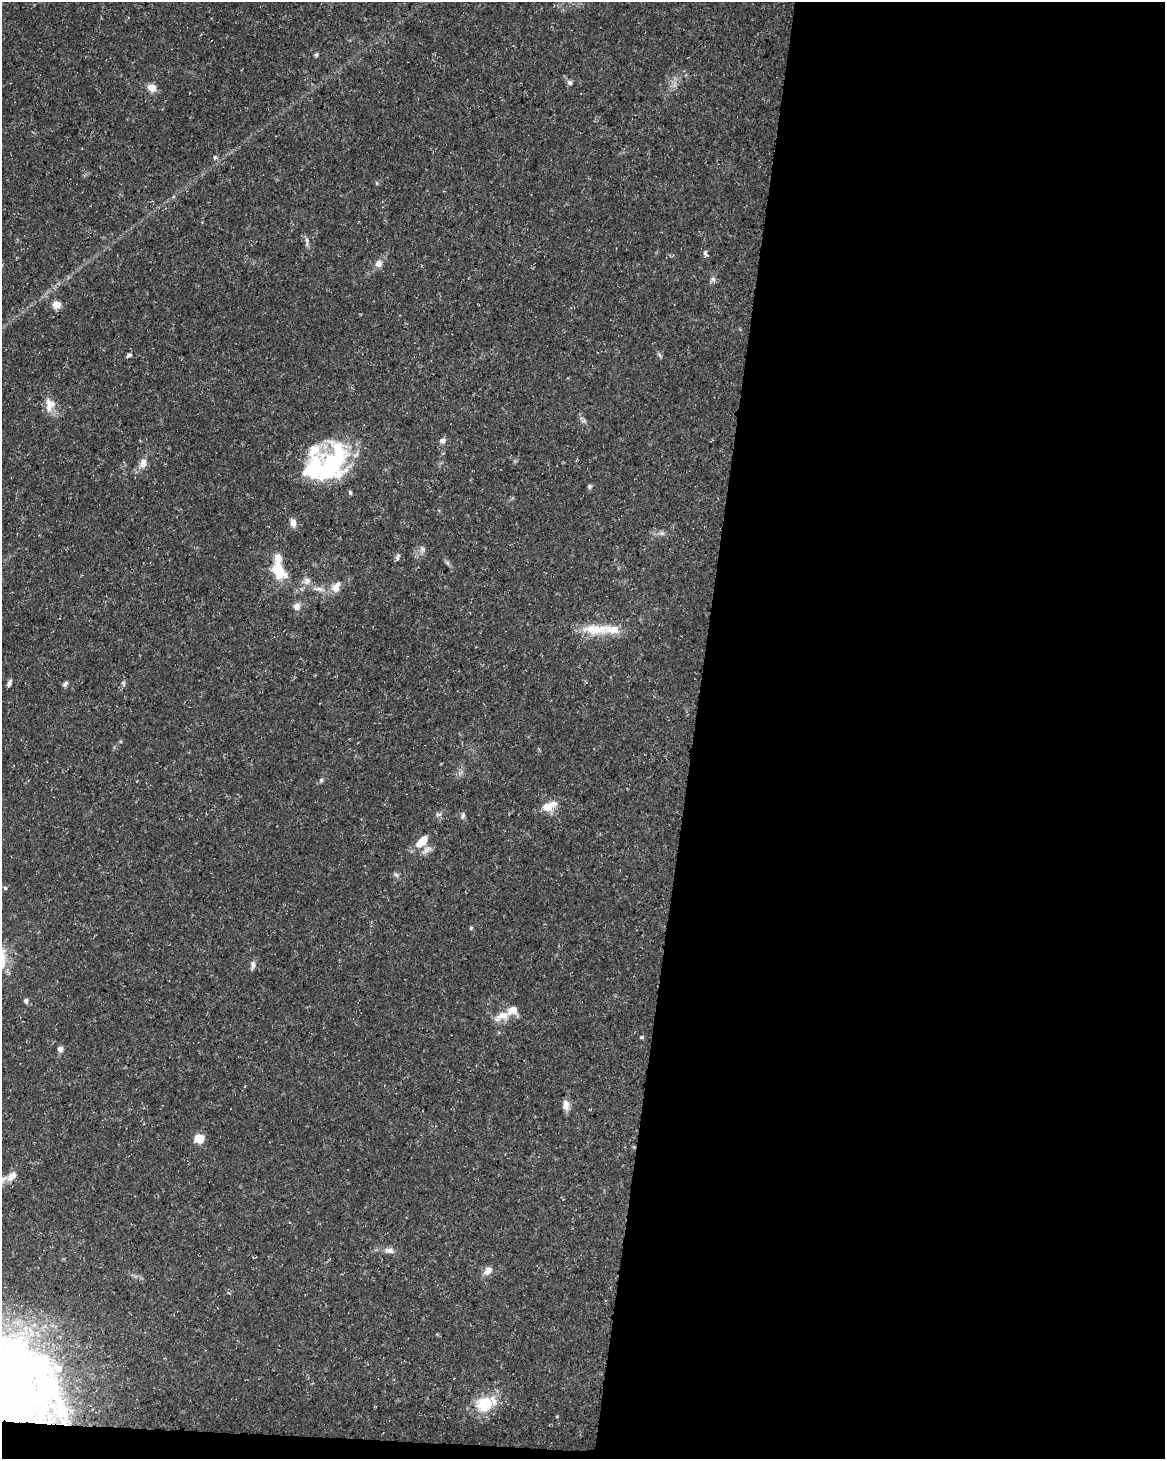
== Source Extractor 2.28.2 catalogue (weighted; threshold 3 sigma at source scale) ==
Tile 12 of 4 x 3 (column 4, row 3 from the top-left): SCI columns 3499-4661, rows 285-1741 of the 4661 x 4881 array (HDU 1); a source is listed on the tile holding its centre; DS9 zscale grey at full resolution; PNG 1167 x 1461 px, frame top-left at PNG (2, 2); no overlay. Shown black and unused: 41% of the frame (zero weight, under 3 of 5 exposures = <1% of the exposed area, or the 3 px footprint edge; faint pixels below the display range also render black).
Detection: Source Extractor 2.28.2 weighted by HDU 2 'WHT'; one run over the whole footprint, this tile lists its part. Background 0.0267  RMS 0.0022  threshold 0.00997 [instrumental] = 3 sigma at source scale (4.5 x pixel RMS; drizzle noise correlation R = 1.50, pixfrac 1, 0.0396/0.0396 arcsec/px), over >= 5 px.
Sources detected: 58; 1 inside a brighter object's white glare — not listed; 7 inside a brighter listed object's ellipse — not listed separately; the other 50 listed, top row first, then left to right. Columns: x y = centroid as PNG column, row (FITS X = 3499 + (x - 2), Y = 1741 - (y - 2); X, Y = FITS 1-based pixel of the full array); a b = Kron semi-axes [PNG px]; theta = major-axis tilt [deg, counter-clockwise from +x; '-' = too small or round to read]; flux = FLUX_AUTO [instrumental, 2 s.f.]
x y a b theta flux
316 55 6 5 - 0.34
570 83 7 7 - 0.57
152 88 11 9 -24 1.8
215 157 6 4 73 0.34
307 241 17 3 -84 0.63
705 253 9 5 -76 0.53
379 264 8 7 - 1.3
713 279 7 6 - 0.57
56 305 10 9 - 1.7
129 355 8 4 28 0.46
660 355 11 3 -45 0.37
50 405 19 13 84 2.6
442 441 7 6 - 0.89
143 463 13 8 79 1.6
328 467 43 31 60 17
589 486 6 6 - 0.39
350 492 6 4 -64 0.33
293 523 9 6 -78 1.4
662 533 6 6 - 0.54
422 549 8 8 - 0.79
398 557 10 5 71 0.52
279 571 22 14 -62 6.5
307 581 10 10 - 1.3
336 587 15 9 58 2
318 589 17 5 -10 1.5
297 606 9 8 - 1.3
595 629 40 14 0 6.4
9 683 9 5 70 0.6
123 683 6 4 18 0.32
65 684 8 5 48 0.53
321 780 6 5 - 0.42
549 806 20 10 24 3.1
463 815 9 5 79 0.5
424 839 12 9 70 2.7
396 875 7 5 -30 0.47
5 888 6 4 -45 0.26
471 928 5 4 - 0.26
253 965 11 6 78 0.87
26 1001 6 5 - 0.63
502 1016 23 10 24 2.8
642 1037 5 4 - 0.28
60 1049 5 5 - 1.2
245 1086 3 3 - 0.13
566 1105 13 8 -89 1.4
199 1138 7 7 - 4.4
11 1176 14 8 37 1.8
389 1250 13 7 -7 1.3
488 1271 12 9 59 1.4
8 1385 107 87 -11 250
484 1404 24 21 19 6.7
Overlapping masked pixels (flux is a lower limit): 1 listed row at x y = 8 1385
Isophote crosses this tile's border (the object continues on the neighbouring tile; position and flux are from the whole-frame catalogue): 1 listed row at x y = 8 1385